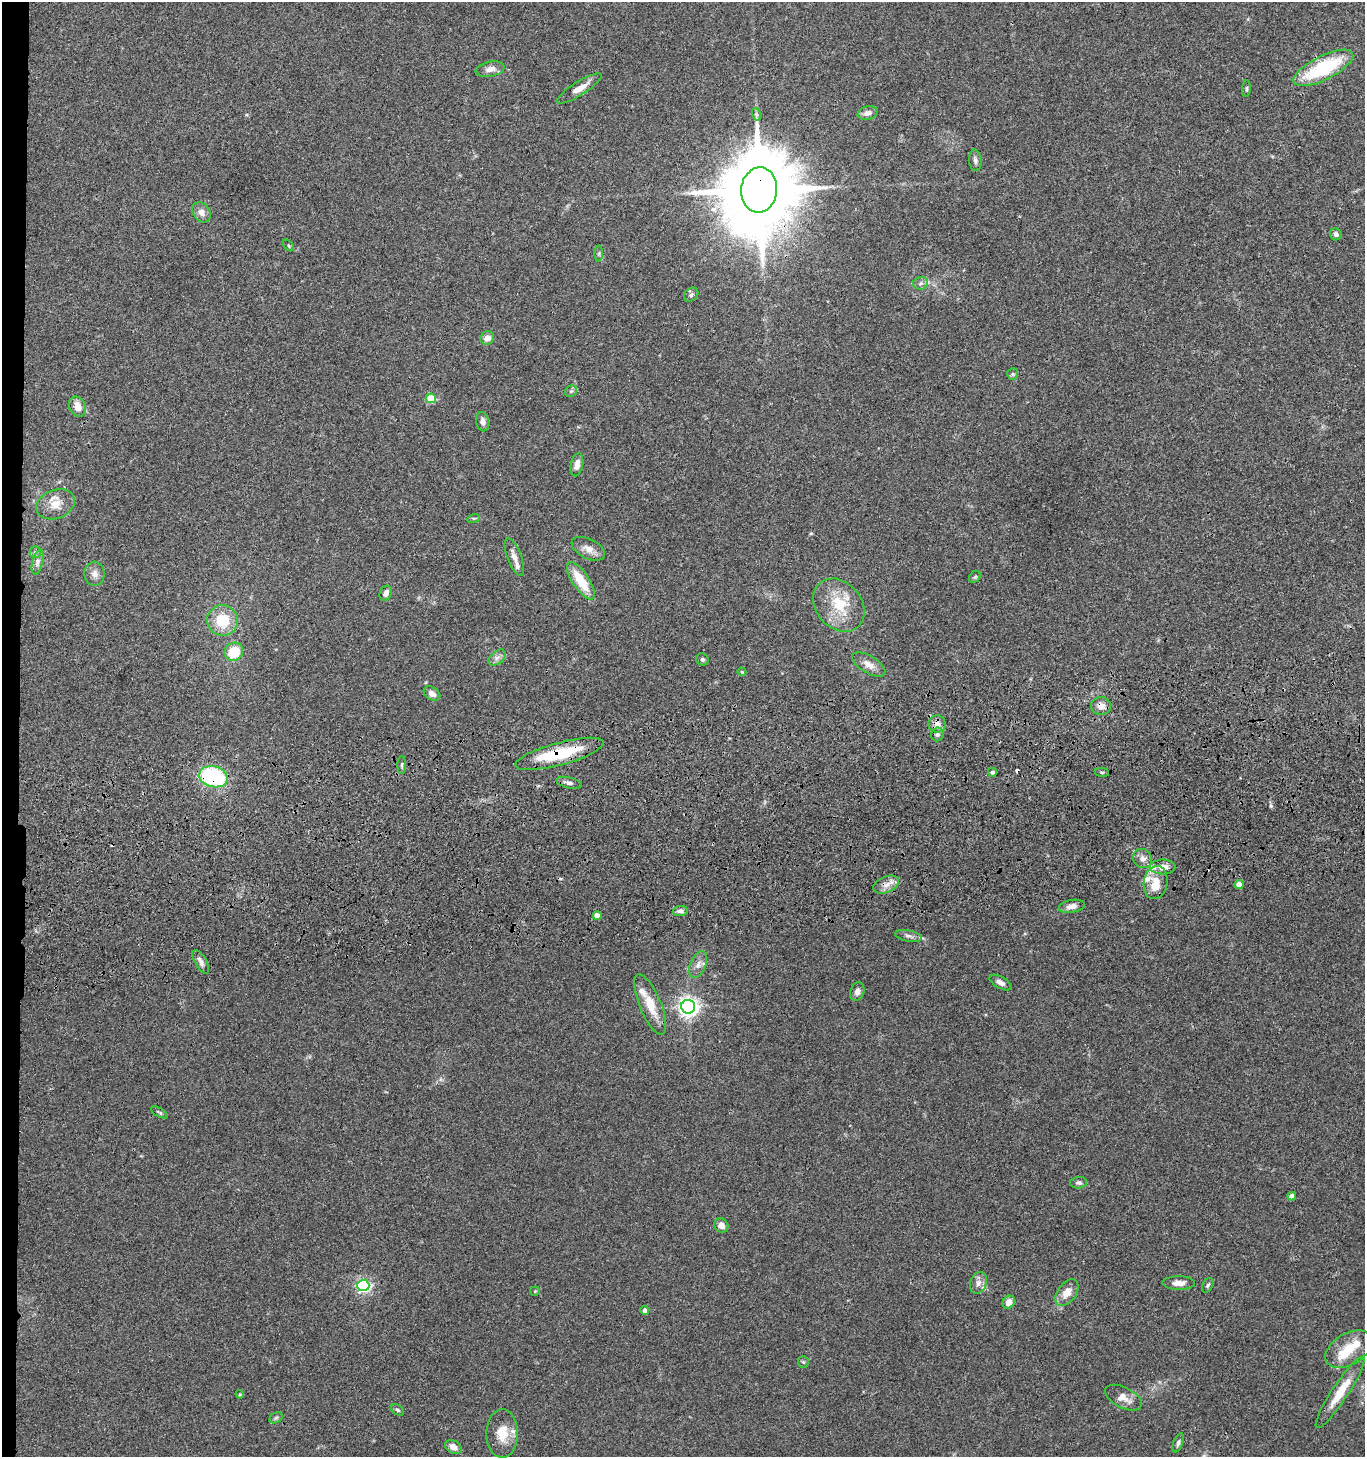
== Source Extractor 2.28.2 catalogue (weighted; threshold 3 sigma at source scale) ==
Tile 4 of 3 x 3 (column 1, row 2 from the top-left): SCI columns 198-1560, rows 1573-3027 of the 4423 x 4599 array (HDU 1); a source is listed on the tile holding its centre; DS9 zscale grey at full resolution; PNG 1367 x 1459 px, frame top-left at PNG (2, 2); each listed source drawn as its Kron ellipse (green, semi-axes under 4 px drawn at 4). Shown black and unused: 2% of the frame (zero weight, under 3 of 4 exposures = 6% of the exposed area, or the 3 px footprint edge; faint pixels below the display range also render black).
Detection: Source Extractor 2.28.2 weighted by HDU 2 'WHT'; one run over the whole footprint, this tile lists its part. Background 0.0849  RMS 0.0062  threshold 0.0277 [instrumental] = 3 sigma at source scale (4.5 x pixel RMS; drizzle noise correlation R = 1.50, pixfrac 1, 0.05/0.05 arcsec/px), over >= 5 px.
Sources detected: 96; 1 inside a brighter object's white glare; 1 cosmic-ray / hot-pixel residue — neither listed nor drawn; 9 inside a brighter listed object's ellipse — not listed separately; the other 85 listed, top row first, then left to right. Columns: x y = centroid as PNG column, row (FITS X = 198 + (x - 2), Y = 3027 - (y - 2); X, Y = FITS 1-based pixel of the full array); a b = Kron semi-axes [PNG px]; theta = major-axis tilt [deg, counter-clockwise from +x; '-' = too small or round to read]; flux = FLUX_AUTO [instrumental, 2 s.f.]
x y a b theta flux
1323 68 33 12 27 47
490 69 14 7 11 4.9
579 88 26 7 32 6.7
1246 89 8 3 85 0.93
868 113 10 6 13 3.3
756 114 6 4 -71 1
975 160 11 6 -83 2
759 190 23 18 84 9200
202 212 11 8 -52 4.2
1336 234 6 6 - 1.9
288 245 7 4 -47 0.92
599 253 8 4 90 0.99
921 283 7 6 - 1.8
691 295 8 6 40 1.4
487 338 7 6 - 4.5
1013 374 6 5 - 0.98
571 391 6 5 - 1.3
431 398 5 5 - 24
77 407 10 8 -66 6.6
483 422 9 6 -80 3
577 465 12 6 77 4.8
55 504 20 14 21 9.3
474 518 6 4 18 0.83
588 549 18 9 -26 5.4
35 552 6 5 - 1.2
514 557 20 7 -69 4.4
38 562 13 5 76 2.6
95 574 12 10 90 3.7
975 577 6 5 - 1.1
581 581 22 8 -57 19
386 593 8 5 66 3.5
839 605 29 22 -49 23
223 620 15 15 - 19
234 652 10 8 46 18
497 658 10 6 40 2.5
702 659 6 6 - 1.3
869 664 18 8 -31 5.6
742 672 4 3 - 0.49
432 694 9 6 -35 2.7
1101 706 10 9 - 4.8
937 724 8 8 - 4.4
937 734 7 6 - 1.7
559 754 46 11 15 30
402 765 9 4 90 1.2
992 772 4 4 - 1.1
1102 772 7 3 -8 0.77
213 777 14 10 -14 69
569 783 13 5 -13 2.4
1143 859 10 9 - 3.2
1163 867 12 7 0 5.3
1155 883 17 12 80 8.9
1239 884 4 4 - 6.3
886 885 13 8 23 4.6
1072 906 13 6 9 4.3
680 911 7 5 1 2.3
597 916 4 4 - 4.5
909 936 13 5 -11 2.4
201 962 13 5 -60 2.6
698 965 14 7 67 3.9
1000 983 12 6 -29 2.9
857 991 9 7 72 2.7
650 1004 32 10 -67 14
688 1007 7 7 - 330
159 1112 9 4 -30 1
1079 1183 8 5 5 1.6
1292 1196 4 4 - 3.5
721 1225 7 6 - 3.9
978 1283 11 8 72 3.2
1179 1283 16 6 -1 4.3
363 1285 6 6 - 110
1208 1285 8 5 58 1.3
535 1291 4 4 - 0.58
1067 1293 15 9 54 6.9
1009 1302 7 6 - 5.3
645 1310 4 4 - 2.4
1349 1349 25 16 31 13
803 1362 5 5 - 0.94
1340 1392 42 8 56 14
240 1394 4 4 - 0.63
1123 1398 20 10 -27 6
397 1410 7 5 -40 1.2
276 1418 7 5 31 1.1
502 1433 24 15 89 12
1178 1443 10 4 70 1.6
453 1447 9 6 -30 4
Overlapping masked pixels (flux is a lower limit): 6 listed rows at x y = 1323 68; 759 190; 1101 706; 937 724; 559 754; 213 777
Unlisted compact peaks at least as high as the median listed source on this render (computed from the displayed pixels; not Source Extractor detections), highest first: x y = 1271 806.